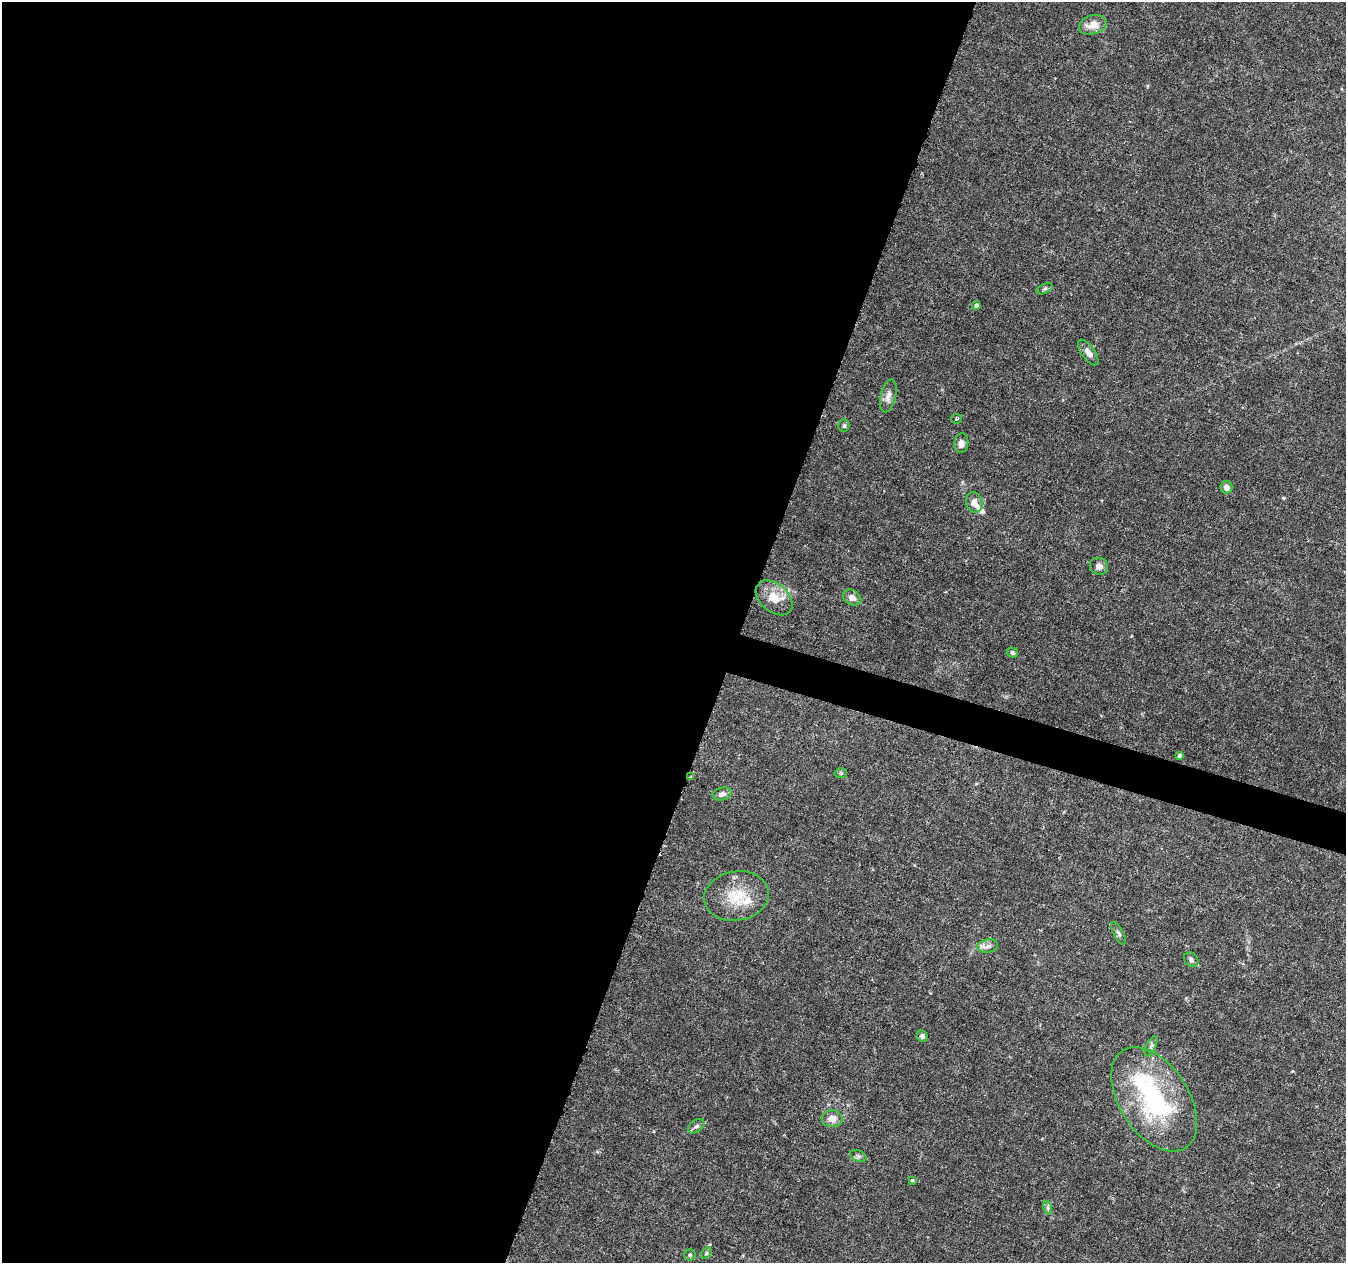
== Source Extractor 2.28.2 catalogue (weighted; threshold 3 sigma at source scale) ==
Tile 5 of 4 x 4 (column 1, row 2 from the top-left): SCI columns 1-1344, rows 2738-3998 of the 5387 x 5538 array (HDU 1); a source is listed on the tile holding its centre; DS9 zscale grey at full resolution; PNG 1348 x 1265 px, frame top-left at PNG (2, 2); each listed source drawn as its Kron ellipse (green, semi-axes under 4 px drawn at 4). Shown black and unused: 56% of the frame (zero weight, under 3 of 6 exposures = <1% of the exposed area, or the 3 px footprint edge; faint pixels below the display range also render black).
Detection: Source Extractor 2.28.2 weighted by HDU 2 'WHT'; one run over the whole footprint, this tile lists its part. Background 0.0182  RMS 0.0016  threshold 0.00672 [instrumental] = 3 sigma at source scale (4.09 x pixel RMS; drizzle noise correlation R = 1.36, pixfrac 0.8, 0.0396/0.0396 arcsec/px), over >= 5 px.
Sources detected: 36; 1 inside a brighter object's white glare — neither listed nor drawn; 3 inside a brighter listed object's ellipse — not listed separately; the other 32 listed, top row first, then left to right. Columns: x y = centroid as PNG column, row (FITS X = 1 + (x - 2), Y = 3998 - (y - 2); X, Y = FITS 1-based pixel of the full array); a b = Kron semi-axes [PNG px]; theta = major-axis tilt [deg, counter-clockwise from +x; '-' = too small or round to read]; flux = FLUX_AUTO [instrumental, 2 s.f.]
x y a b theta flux
1093 25 14 9 16 1.8
1045 289 8 4 26 0.31
976 305 4 4 - 0.42
1088 352 15 6 -55 0.95
888 396 17 7 76 1
956 419 5 5 - 0.23
844 426 6 5 - 0.28
961 443 10 7 85 0.87
1226 487 6 6 - 0.84
974 502 10 8 -76 1.1
1099 566 9 8 - 0.79
774 598 21 14 -41 2.9
852 598 10 7 -29 0.95
1012 652 5 4 - 0.31
1179 755 4 3 - 0.33
841 773 6 5 - 0.29
691 776 4 2 - 0.11
722 794 9 6 14 0.61
736 896 32 24 10 5.4
1119 933 12 5 -62 0.45
988 946 10 6 10 0.68
1191 960 8 6 -45 0.5
922 1036 6 5 - 0.44
1151 1046 11 4 65 0.37
1154 1099 58 34 -57 21
832 1119 10 8 -2 1.3
696 1126 9 6 37 0.46
858 1156 9 5 -25 0.34
912 1180 3 3 - 0.17
1048 1208 7 4 -72 0.3
706 1253 6 4 61 0.25
690 1255 5 5 - 0.3